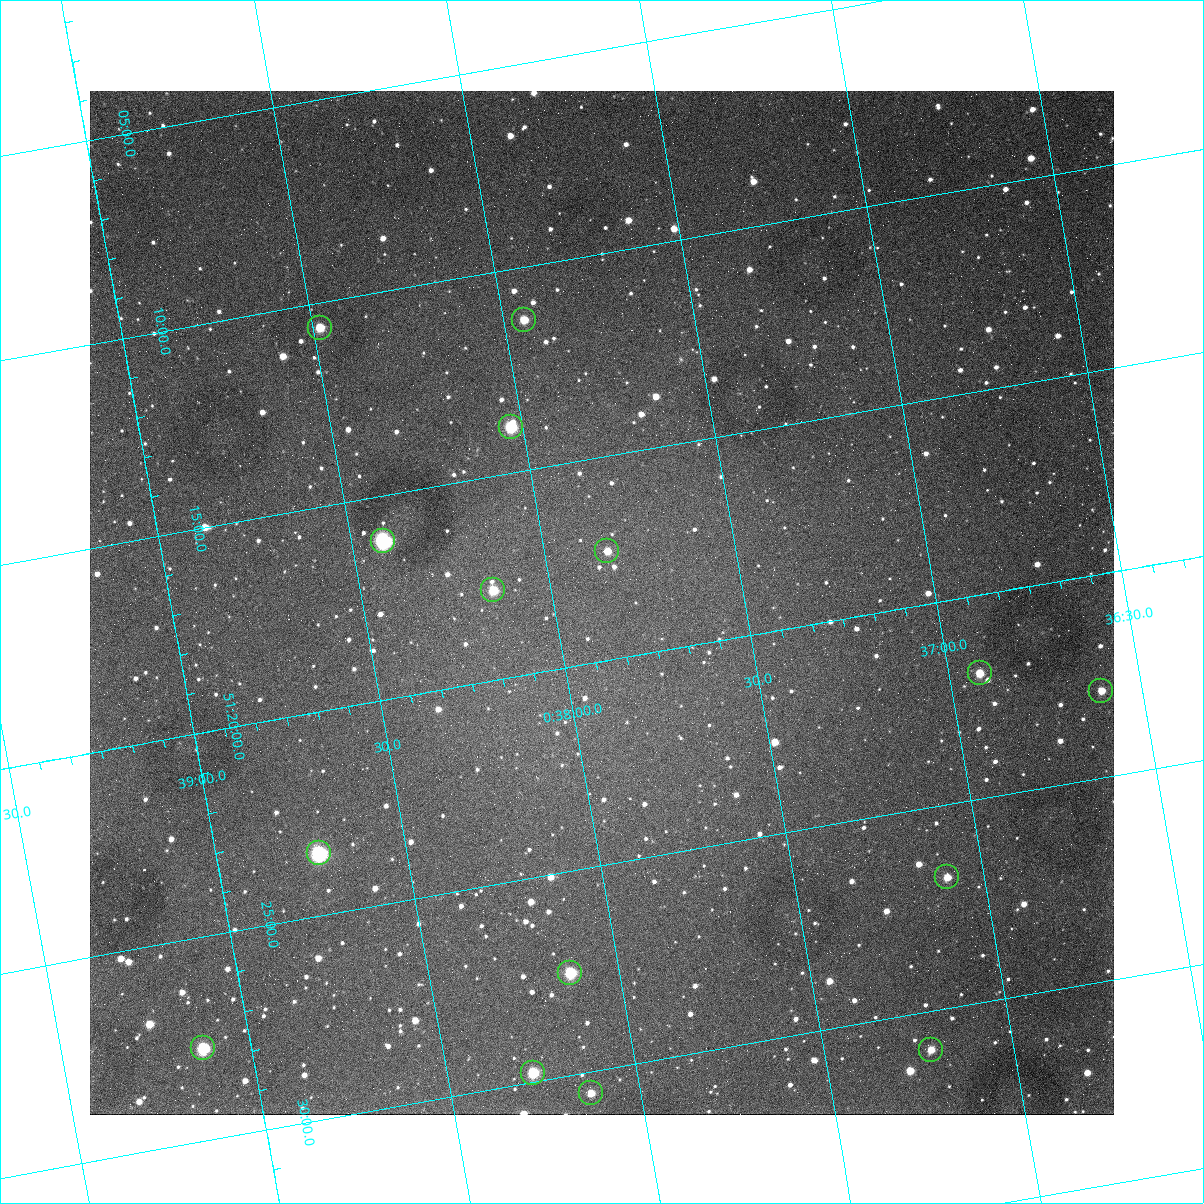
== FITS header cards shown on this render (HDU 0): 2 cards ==
NAXIS1  =                 1024
NAXIS2  =                 1024

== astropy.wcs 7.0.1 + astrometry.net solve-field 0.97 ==
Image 1024 x 1024 px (HDU 0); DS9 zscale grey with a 90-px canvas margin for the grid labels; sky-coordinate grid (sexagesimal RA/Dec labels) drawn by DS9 from the SOLVED WCS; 15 Tycho-2 reference stars matched to detected sources circled (green)
Header WCS: none
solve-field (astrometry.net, Tycho-2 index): SOLVED blind (the file carries no WCS)
Solved WCS: RA---TAN-SIP/DEC--TAN-SIP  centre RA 00:37:52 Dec +51:19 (9.47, +51.31 deg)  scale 1.49 arcsec/px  FOV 25.5' x 25.5'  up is -170 deg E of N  parity flipped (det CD > 0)
(file carries no celestial WCS; the grid is the blind solution)
Tycho-2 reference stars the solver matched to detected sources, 15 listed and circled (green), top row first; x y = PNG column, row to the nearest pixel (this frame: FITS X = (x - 90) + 1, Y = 1024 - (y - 91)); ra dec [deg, ICRS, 3 dp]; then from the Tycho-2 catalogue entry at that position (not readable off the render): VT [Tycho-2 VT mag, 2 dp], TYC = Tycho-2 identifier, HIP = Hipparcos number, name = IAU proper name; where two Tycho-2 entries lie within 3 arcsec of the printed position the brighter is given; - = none
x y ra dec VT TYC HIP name
524 320 9.486 +51.188 10.87 3261-2086-1 - -
320 328 9.620 +51.177 10.71 3261-2090-1 - -
511 427 9.507 +51.231 9.24 3261-2068-1 - -
383 541 9.604 +51.268 7.70 3261-1879-1 3018 -
607 551 9.459 +51.289 11.04 3261-1703-1 - -
493 590 9.538 +51.296 10.24 3261-1493-1 - -
980 673 9.229 +51.365 11.03 3261-2198-1 - -
1101 691 9.152 +51.381 11.06 3261-1519-1 - -
319 853 9.683 +51.391 7.88 3261-1837-1 - -
947 877 9.274 +51.446 10.91 3261-1253-1 - -
570 973 9.532 +51.458 9.03 3261-1423-1 - -
203 1048 9.782 +51.462 9.45 3261-1155-1 - -
931 1050 9.305 +51.516 11.13 3261-2117-1 - -
533 1073 9.568 +51.496 9.95 3261-2018-1 - -
591 1093 9.532 +51.509 11.27 3261-2003-1 - -